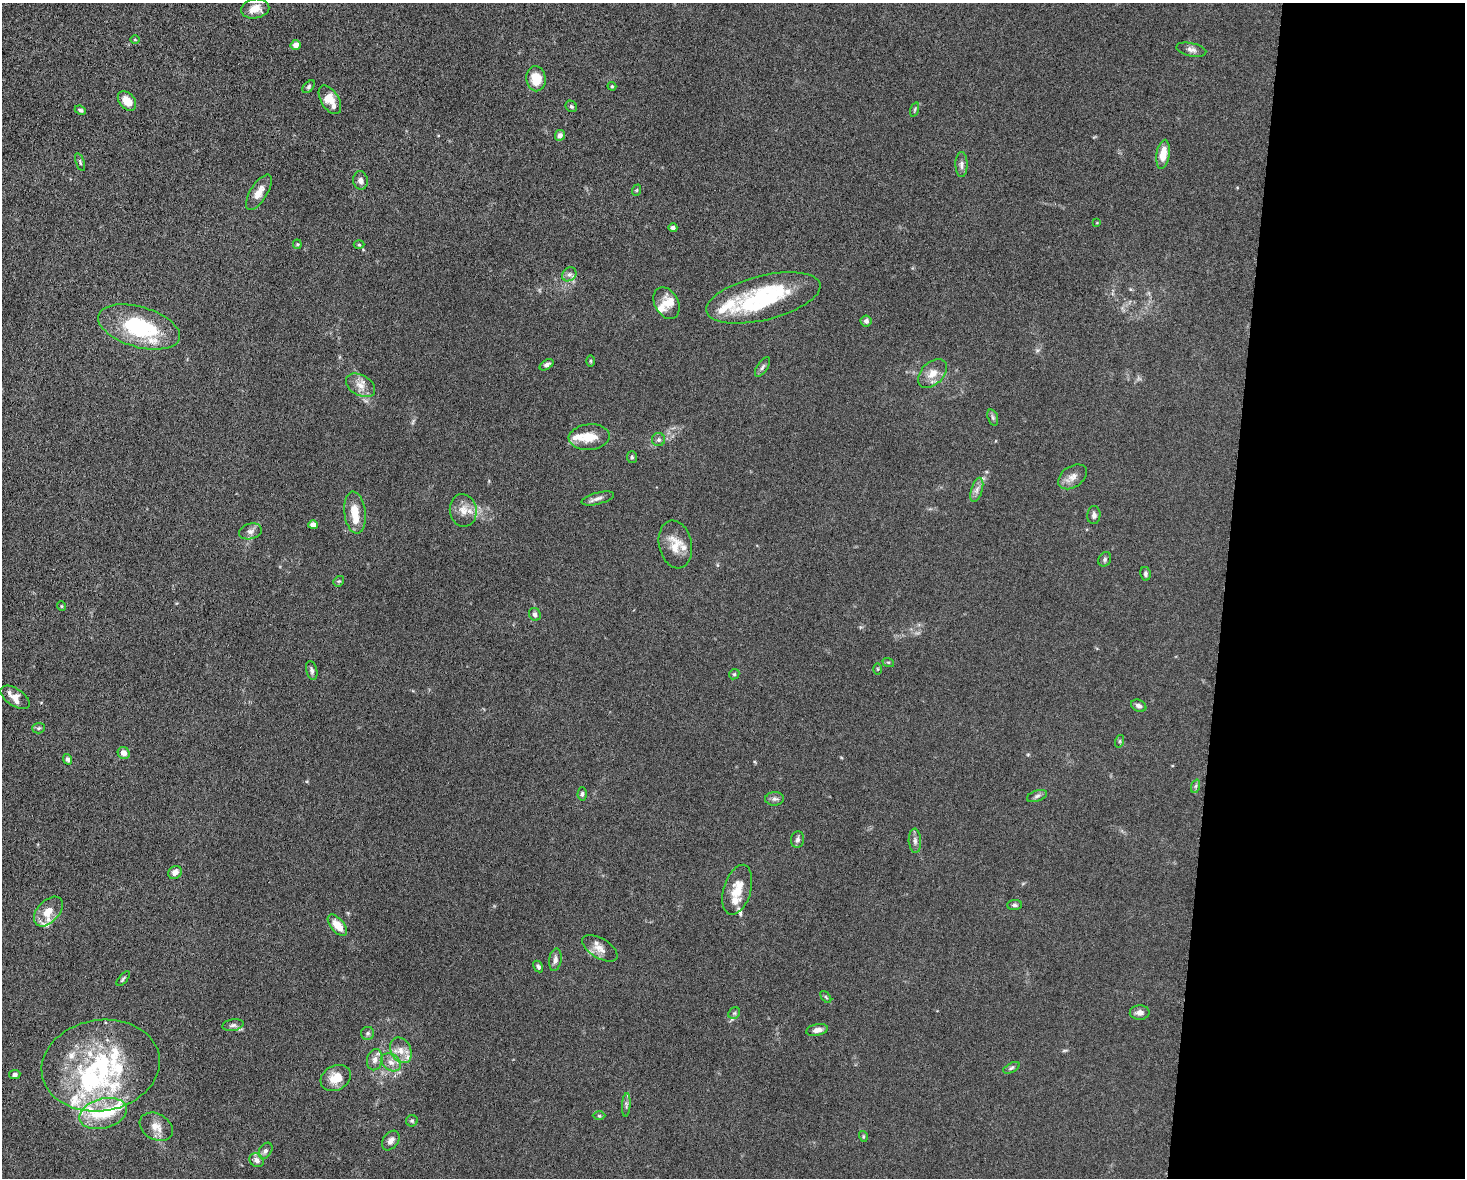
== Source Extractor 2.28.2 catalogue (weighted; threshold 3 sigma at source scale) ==
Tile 9 of 3 x 4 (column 3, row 3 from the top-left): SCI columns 3157-4619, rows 1184-2359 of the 4746 x 4719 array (HDU 1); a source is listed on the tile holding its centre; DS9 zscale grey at full resolution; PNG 1467 x 1180 px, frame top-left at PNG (2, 3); each listed source drawn as its Kron ellipse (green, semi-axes under 4 px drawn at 4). Shown black and unused: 16% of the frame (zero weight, under 5 of 10 exposures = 2% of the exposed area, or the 3 px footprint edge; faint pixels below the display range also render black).
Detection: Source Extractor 2.28.2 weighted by HDU 2 'WHT'; one run over the whole footprint, this tile lists its part. Background 0.0231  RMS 0.0021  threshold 0.00861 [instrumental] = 3 sigma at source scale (4.09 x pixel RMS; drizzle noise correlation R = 1.36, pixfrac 0.8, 0.05/0.05 arcsec/px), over >= 5 px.
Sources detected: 126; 3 inside a brighter object's white glare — neither listed nor drawn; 25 inside a brighter listed object's ellipse — not listed separately; the other 98 listed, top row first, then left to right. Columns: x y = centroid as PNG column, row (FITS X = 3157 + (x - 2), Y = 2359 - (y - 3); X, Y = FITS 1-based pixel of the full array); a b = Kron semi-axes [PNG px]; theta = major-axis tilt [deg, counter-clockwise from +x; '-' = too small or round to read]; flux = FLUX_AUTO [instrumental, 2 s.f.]
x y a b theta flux
255 9 14 10 10 2.4
135 40 4 3 - 0.18
296 45 5 5 - 1.3
1191 50 15 6 -12 0.89
536 79 12 9 -81 4.1
612 86 4 4 - 0.23
309 87 7 5 47 0.39
330 100 16 9 -58 3.1
127 101 11 7 -49 2.6
571 106 6 5 - 0.37
915 109 7 3 71 0.26
80 110 6 4 -24 0.41
560 135 5 5 - 0.78
1163 154 14 6 81 2.9
80 162 9 4 -70 0.32
961 165 12 6 -90 0.76
361 180 9 7 -79 0.91
637 190 6 3 71 0.22
259 192 20 8 58 2
1097 223 3 2 - 0.12
673 228 4 4 - 0.62
297 244 4 4 - 0.22
359 245 5 3 - 0.21
569 274 8 6 40 0.68
763 298 58 22 14 12
667 303 17 11 -62 2.1
866 321 5 5 - 0.62
139 327 42 20 -16 18
590 361 6 4 -89 0.24
547 365 8 4 33 0.57
762 367 11 5 56 0.53
932 374 17 11 45 2.3
360 385 16 10 -30 1.9
993 417 8 5 -70 0.4
589 437 20 13 5 3.4
659 440 6 6 - 0.46
632 457 6 5 - 0.31
1072 477 16 10 34 1.6
977 490 12 5 73 0.95
598 498 16 6 15 0.89
463 510 16 13 -81 2.3
355 513 21 10 -83 3.5
1094 515 9 6 86 0.66
313 525 4 4 - 1.7
250 531 11 7 16 0.95
675 544 24 16 -78 3.5
1105 559 7 6 - 0.43
1145 574 7 5 -80 0.42
339 581 6 4 40 0.27
61 606 5 3 - 0.16
535 614 6 5 - 0.63
888 662 6 3 -18 0.21
878 669 5 3 - 0.19
312 670 9 5 -75 0.57
734 674 5 4 - 0.26
15 697 16 8 -33 1.8
1139 706 8 5 -24 0.65
39 728 6 5 - 0.32
1120 741 6 4 71 0.28
124 753 6 5 - 1.3
68 759 5 4 - 0.52
1196 786 7 4 71 0.35
582 794 6 4 88 0.45
1037 796 10 5 19 0.57
775 799 9 7 2 0.64
798 839 8 6 76 0.6
915 841 12 6 -86 0.76
175 872 7 6 - 1.1
737 890 26 13 74 3.9
1014 905 7 5 3 0.46
48 912 17 11 47 2.8
337 925 13 6 -50 2.9
600 948 20 10 -31 1.8
555 960 11 6 82 0.8
538 966 6 4 -59 0.48
123 979 9 3 50 0.3
826 997 7 3 -53 0.28
734 1013 6 5 - 0.36
1140 1013 10 7 3 1
233 1025 11 5 10 0.6
817 1030 11 6 12 1.2
368 1033 6 6 - 0.45
401 1050 13 10 -63 1.8
375 1060 11 7 78 1.1
391 1062 11 8 -33 1.3
101 1066 59 45 9 29
1011 1068 9 4 27 0.4
15 1075 5 4 - 0.53
336 1078 16 12 29 3.2
626 1105 12 3 86 0.5
103 1113 24 15 16 5.9
599 1116 6 4 -1 0.28
412 1121 6 5 - 0.32
156 1127 17 13 -30 2.1
863 1136 5 3 - 0.2
391 1140 11 7 55 1.1
265 1151 9 6 57 0.6
257 1160 7 6 - 1